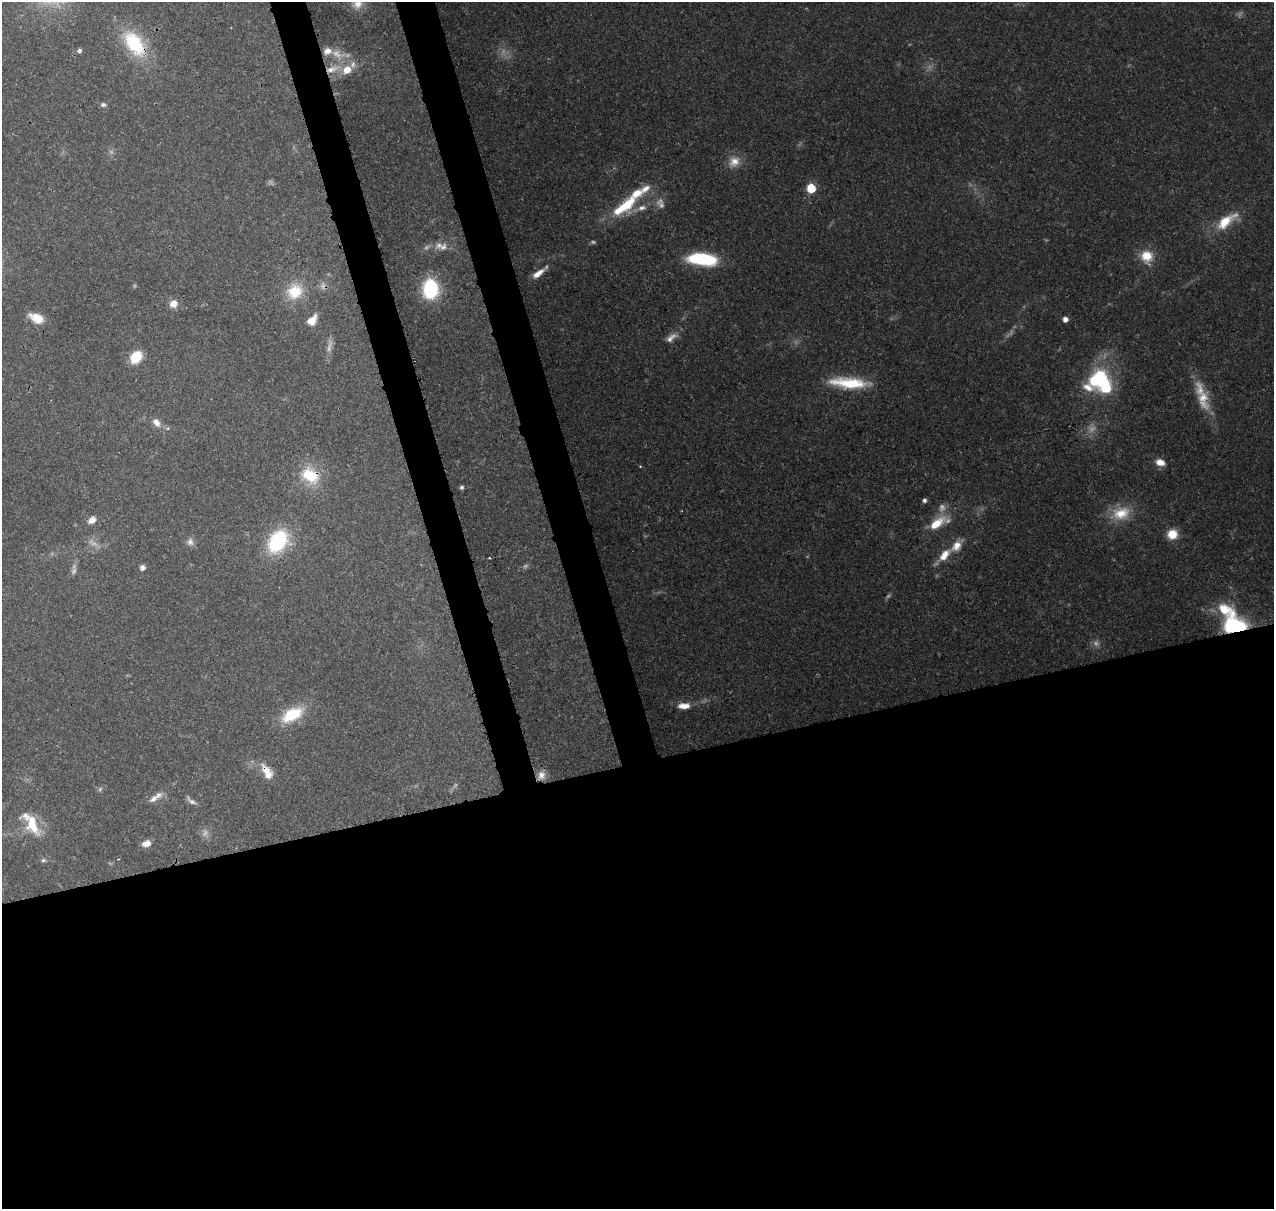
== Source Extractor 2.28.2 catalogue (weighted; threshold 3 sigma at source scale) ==
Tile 15 of 4 x 4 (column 3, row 4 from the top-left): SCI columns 2664-3935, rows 133-1339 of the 5324 x 5041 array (HDU 1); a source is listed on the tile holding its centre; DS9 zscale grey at full resolution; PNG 1276 x 1211 px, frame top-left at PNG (2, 2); no overlay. Shown black and unused: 41% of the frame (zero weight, under 3 of 4 exposures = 8% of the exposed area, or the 3 px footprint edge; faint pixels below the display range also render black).
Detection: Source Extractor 2.28.2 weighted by HDU 2 'WHT'; one run over the whole footprint, this tile lists its part. Background 0.0657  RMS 0.0032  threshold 0.0144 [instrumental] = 3 sigma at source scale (4.5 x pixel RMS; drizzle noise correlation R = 1.50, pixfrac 1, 0.0396/0.0396 arcsec/px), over >= 5 px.
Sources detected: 82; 19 too faint to see at this stretch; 1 inside a brighter object's white glare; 1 cosmic-ray / hot-pixel residue — not listed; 10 inside a brighter listed object's ellipse — not listed separately; the other 51 listed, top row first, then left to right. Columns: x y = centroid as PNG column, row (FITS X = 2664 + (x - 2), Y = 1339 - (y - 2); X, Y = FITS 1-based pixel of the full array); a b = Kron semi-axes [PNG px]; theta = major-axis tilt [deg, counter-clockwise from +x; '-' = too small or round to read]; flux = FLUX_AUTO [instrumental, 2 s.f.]
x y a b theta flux
357 4 16 14 75 4.2
134 43 36 20 -53 22
79 51 7 6 - 0.83
328 51 10 8 20 2.9
332 69 24 9 17 5.5
103 105 8 6 -12 0.85
734 162 18 15 48 4.6
811 188 6 5 - 16
625 206 42 15 37 17
1226 221 31 12 38 9.7
439 245 14 10 35 2.6
1147 256 17 16 - 6.7
702 259 24 9 -6 34
538 273 18 6 37 3.6
430 289 18 14 -88 26
295 291 23 20 33 10
173 304 9 8 - 3
36 318 19 10 -26 4.9
1065 319 5 4 - 2.5
312 320 13 9 48 4.1
671 337 19 9 34 2.8
136 357 12 9 48 9.6
1101 379 36 14 -62 24
849 383 46 12 -4 16
1088 387 41 12 -16 6.7
1203 397 21 16 -75 7.4
156 422 11 8 -49 2.7
1160 462 12 8 -16 3
310 476 26 19 -36 13
462 487 5 4 - 0.68
924 500 5 5 - 0.89
1121 513 26 19 15 9.7
92 520 9 7 37 2.6
936 523 24 10 38 8.8
1172 534 12 11 - 5.3
278 541 25 17 54 28
190 542 11 10 - 1.7
944 555 29 10 47 6.6
142 567 5 5 - 1.8
1234 625 22 18 -11 34
684 706 15 8 2 3.4
292 715 29 15 28 13
265 770 19 10 -62 4.1
541 775 12 10 80 2.7
100 789 6 5 - 0.65
153 799 14 8 36 2
191 801 15 6 -35 1.4
32 825 30 16 -62 10
146 843 9 7 17 2.9
118 859 3 2 - 0.23
43 860 7 5 -11 0.73
Overlapping masked pixels (flux is a lower limit): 7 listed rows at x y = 134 43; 332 69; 1203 397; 310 476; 1234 625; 265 770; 541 775
Isophote crosses this tile's border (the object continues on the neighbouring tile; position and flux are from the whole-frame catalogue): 1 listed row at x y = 357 4